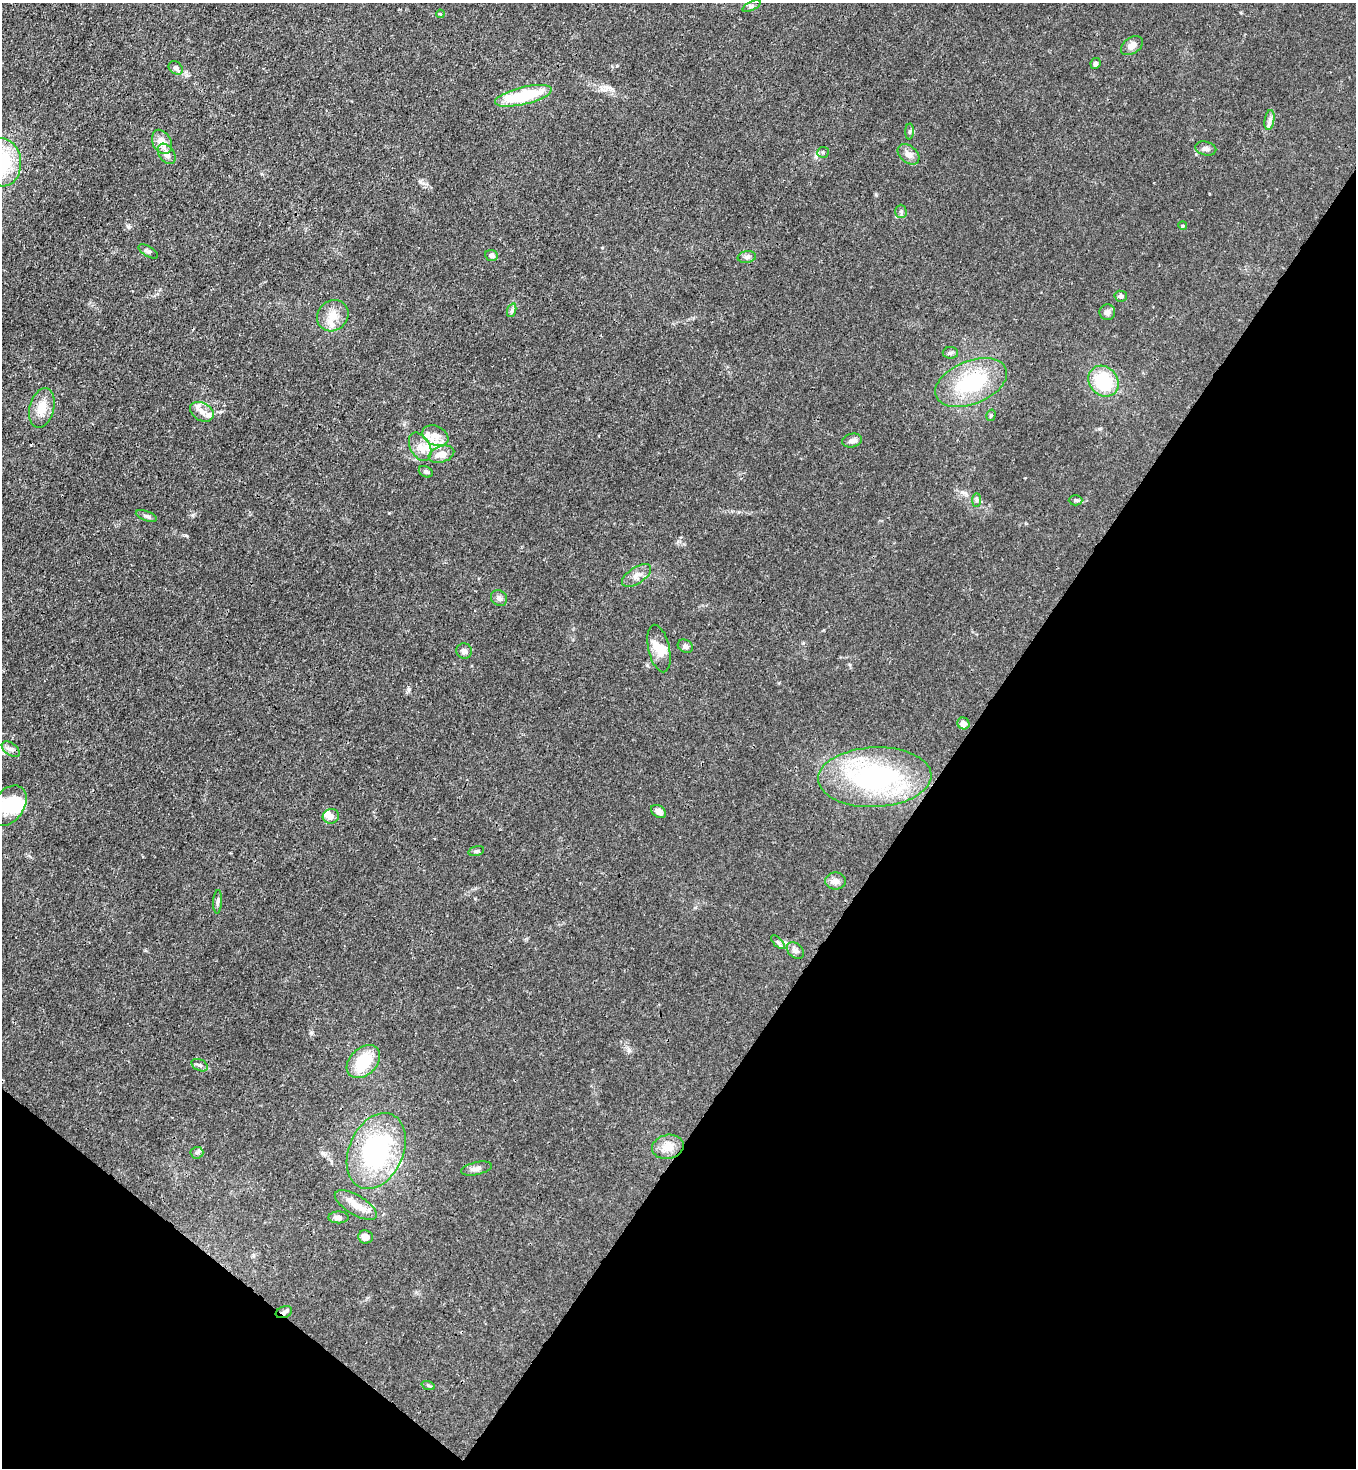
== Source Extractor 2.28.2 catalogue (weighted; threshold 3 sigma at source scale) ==
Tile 15 of 4 x 4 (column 3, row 4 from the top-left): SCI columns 2931-4284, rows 62-1527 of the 6010 x 5988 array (HDU 1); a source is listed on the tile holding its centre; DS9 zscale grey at full resolution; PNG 1358 x 1470 px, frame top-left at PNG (2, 3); each listed source drawn as its Kron ellipse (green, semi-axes under 4 px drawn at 4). Shown black and unused: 34% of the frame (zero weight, under 3 of 4 exposures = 7% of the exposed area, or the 3 px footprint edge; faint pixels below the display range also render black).
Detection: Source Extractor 2.28.2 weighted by HDU 2 'WHT'; one run over the whole footprint, this tile lists its part. Background 0.0202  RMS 0.0027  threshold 0.0119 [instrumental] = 3 sigma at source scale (4.5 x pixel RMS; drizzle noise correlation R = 1.50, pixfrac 1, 0.05/0.05 arcsec/px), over >= 5 px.
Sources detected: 70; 1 inside a brighter object's white glare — neither listed nor drawn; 5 inside a brighter listed object's ellipse — not listed separately; the other 64 listed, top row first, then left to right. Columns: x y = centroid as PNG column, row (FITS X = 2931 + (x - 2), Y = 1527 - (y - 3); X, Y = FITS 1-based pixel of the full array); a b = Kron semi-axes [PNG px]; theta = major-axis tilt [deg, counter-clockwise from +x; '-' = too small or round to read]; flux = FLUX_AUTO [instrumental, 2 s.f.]
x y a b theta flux
752 6 10 4 26 0.56
440 14 4 3 - 0.24
1132 46 12 8 35 1.6
1095 63 5 4 - 0.82
176 68 7 6 - 1.1
523 96 29 8 13 15
1270 120 10 5 81 0.91
910 131 8 4 89 0.45
162 142 13 9 -63 2.8
1206 149 10 7 -13 0.96
823 152 6 5 - 0.42
167 154 11 7 -56 1.6
908 154 12 8 -41 1.7
2 162 24 19 -86 17
901 211 6 5 - 0.49
1183 226 4 3 - 0.23
148 251 11 5 -31 0.68
492 255 6 5 - 1.1
747 257 9 6 9 0.78
1121 296 6 5 - 0.58
512 310 7 4 72 0.53
1107 312 8 7 - 1.1
333 316 16 14 43 3.8
950 353 8 6 0 0.57
1103 381 16 14 -47 13
971 382 38 21 22 19
42 408 20 12 76 3.9
202 412 13 8 -29 2
991 415 6 4 74 0.38
435 436 13 9 -25 2.4
852 441 10 6 13 1.1
420 447 15 9 -61 2.6
441 454 13 8 18 2.8
426 472 7 5 -25 0.59
977 500 7 4 90 0.5
1075 500 7 5 -1 0.49
146 516 11 5 -19 0.75
637 575 16 8 33 2
499 598 8 7 - 0.97
685 646 8 6 -31 0.89
659 649 24 10 -77 3.5
464 651 8 7 - 0.91
963 724 6 5 - 1.8
11 749 10 6 -37 0.98
875 777 57 30 2 43
8 806 22 15 53 9.4
659 811 8 5 -34 1.3
331 816 8 7 - 1.4
476 851 8 4 16 0.48
835 881 10 8 0 1.3
218 902 12 4 87 0.59
778 942 9 3 -45 0.45
795 951 10 7 -40 1.3
363 1062 19 13 44 9.3
200 1065 8 5 -26 0.67
668 1147 16 12 12 3.4
376 1151 40 27 66 35
197 1153 6 6 - 0.57
476 1168 15 6 13 1.3
356 1205 24 10 -31 3.6
339 1217 10 6 1 1.1
366 1237 7 6 - 1.8
284 1312 8 5 21 0.94
428 1385 7 4 -19 0.39
Overlapping masked pixels (flux is a lower limit): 2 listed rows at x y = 376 1151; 284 1312
Isophote crosses this tile's border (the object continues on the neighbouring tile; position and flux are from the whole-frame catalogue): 2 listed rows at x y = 2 162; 8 806
Unlisted compact peaks at least as high as the median listed source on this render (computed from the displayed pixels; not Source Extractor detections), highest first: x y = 409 689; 311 1033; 129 227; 610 88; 629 1050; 420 181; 193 515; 389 513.